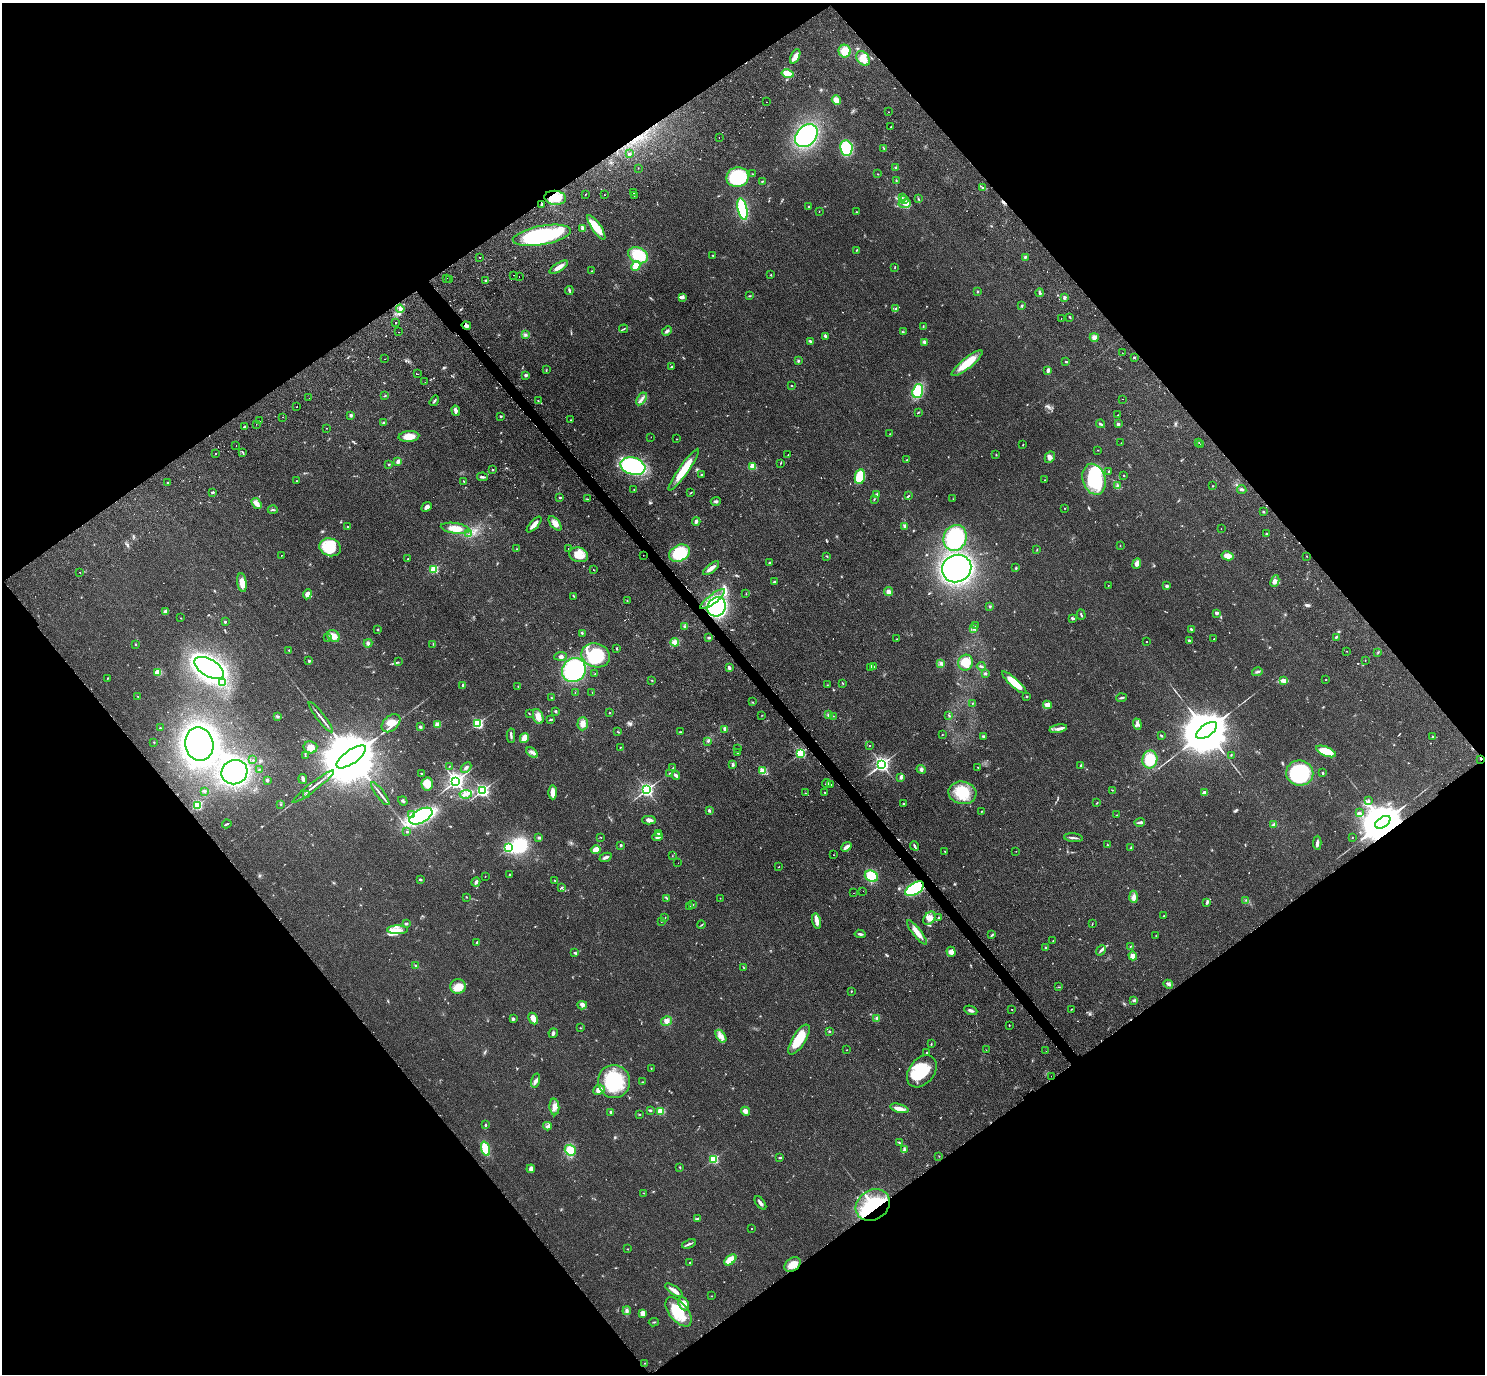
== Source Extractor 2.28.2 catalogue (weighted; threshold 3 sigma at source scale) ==
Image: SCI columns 192-6122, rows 463-5947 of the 6271 x 6268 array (HDU 1 of 3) = the unmasked area's bounding box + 8 px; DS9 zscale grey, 4 x 4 block average (1 PNG px = mean of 4 x 4 image px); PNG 1487 x 1376 px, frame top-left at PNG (2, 3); each listed source drawn as its Kron ellipse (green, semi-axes under 4 px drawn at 4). Shown black and unused: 50% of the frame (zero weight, under 2 of 3 exposures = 11% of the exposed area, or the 3 px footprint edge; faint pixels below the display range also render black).
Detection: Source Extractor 2.28.2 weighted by HDU 2 'WHT'. Background 0.0948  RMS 0.0088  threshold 0.0396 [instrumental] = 3 sigma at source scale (4.5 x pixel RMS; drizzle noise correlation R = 1.50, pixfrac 1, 0.05/0.05 arcsec/px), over >= 5 px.
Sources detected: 694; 10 too faint to see at this stretch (4 x 4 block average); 3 inside a brighter object's white glare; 16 cosmic-ray / hot-pixel residue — neither listed nor drawn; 9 coinciding with a brighter row at this scale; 30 inside a brighter listed object's ellipse — not listed separately; of the other 626, all 500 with FLUX_AUTO >= 1.67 (the completeness limit of this list) listed and drawn (126 fainter detections not listed), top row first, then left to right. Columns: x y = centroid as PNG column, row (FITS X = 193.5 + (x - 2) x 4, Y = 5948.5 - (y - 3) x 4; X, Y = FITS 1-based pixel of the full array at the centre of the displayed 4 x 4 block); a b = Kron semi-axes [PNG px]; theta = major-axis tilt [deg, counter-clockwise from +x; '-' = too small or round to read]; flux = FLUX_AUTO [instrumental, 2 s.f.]
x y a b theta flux
845 51 6 6 - 66
795 56 8 3 64 24
863 58 8 6 -54 50
787 74 6 4 -13 61
836 100 5 4 - 33
766 102 2 2 - 2.9
888 112 2 2 - 7.3
891 127 2 2 - 2.2
806 136 13 9 47 620
719 138 2 2 - 2.6
846 148 7 6 - 200
884 148 2 2 - 2.4
629 154 2 2 - 11
638 168 2 2 - 1.9
896 168 3 2 - 6.4
752 174 3 2 - 2.2
877 174 2 2 - 2.1
738 177 11 9 11 310
762 181 2 2 - 2.7
896 181 2 2 - 3.1
983 188 2 2 - 2.6
634 193 2 2 - 2.5
585 194 2 2 - 2.2
604 195 2 2 - 2.6
635 195 2 2 - 1.9
555 198 11 7 -7 140
902 198 3 2 - 4.5
918 199 3 2 - 4.5
905 200 3 2 - 5.5
542 204 3 2 - 6.4
905 204 6 4 8 22
809 206 2 2 - 3.4
742 209 11 4 -77 350
819 211 2 2 - 1.8
856 212 2 2 - 3.2
596 227 14 4 -56 96
583 228 2 2 - 83
542 235 29 9 10 650
856 250 2 2 - 3.5
638 255 10 7 -25 190
713 255 2 2 - 2.6
1025 257 2 2 - 8.8
480 258 2 2 - 2.2
636 266 5 4 - 69
559 267 10 3 34 40
895 267 2 2 - 2.4
592 271 2 2 - 2.8
513 275 2 2 - 1.8
771 275 2 2 - 2.7
519 276 2 2 - 1.8
447 278 2 2 - 1.9
450 280 2 2 - 2.2
486 280 2 2 - 16
569 290 4 2 - 8.6
977 291 2 2 - 4.7
1040 293 4 2 - 12
749 296 4 2 - 4.1
682 297 4 3 - 14
1064 297 3 2 - 5.4
1022 306 3 2 - 5.1
400 309 4 3 - 14
895 309 3 2 - 6.1
1070 317 3 2 - 5.2
1061 318 2 2 - 2.3
396 323 2 2 - 3.3
466 325 4 3 - 15
923 326 3 2 - 3.9
624 329 4 2 - 5.3
667 331 5 3 - 11
399 332 2 2 - 3.8
903 332 2 2 - 3.2
525 335 3 2 - 6.6
825 336 4 2 - 10
1094 337 4 4 - 24
810 341 4 2 - 11
924 342 4 3 - 11
1122 353 2 2 - 3.4
1134 357 2 2 - 4.6
385 359 2 2 - 2.6
798 361 3 2 - 4.6
1066 361 3 2 - 4.3
967 363 19 5 39 130
672 367 3 2 - 7.9
546 370 3 2 - 3
1048 370 3 2 - 14
418 374 2 2 - 4.6
526 375 3 2 - 9.4
425 382 2 2 - 1.7
791 386 2 2 - 2.9
918 391 7 5 71 210
385 396 2 2 - 3.7
309 398 2 2 - 1.9
641 399 7 2 58 13
1123 399 2 2 - 3.1
538 400 3 2 - 1.9
434 401 5 2 - 8.2
296 407 2 2 - 3.8
456 411 5 3 - 12
918 412 3 2 - 3.5
351 415 2 2 - 29
1118 415 2 2 - 2.7
501 416 2 2 - 6.1
283 417 2 2 - 2.2
571 420 2 2 - 1.9
260 421 2 2 - 3.5
384 422 3 3 - 6
256 424 2 2 - 3.9
1101 424 4 2 - 6.6
1118 424 2 2 - 33
244 427 3 2 - 8.7
327 428 2 2 - 2.7
890 434 3 2 - 3.4
409 436 10 5 4 66
651 437 2 2 - 12
677 439 2 2 - 1.8
1199 442 2 2 - 2.6
1121 443 2 2 - 2.4
1200 444 2 2 - 1.9
236 445 2 2 - 1.7
1023 445 2 2 - 2.4
1098 450 2 2 - 2.2
243 452 2 2 - 2.6
216 453 2 2 - 3
788 455 2 2 - 1.7
996 455 2 2 - 3.4
1050 457 6 5 - 18
907 460 3 2 - 2.8
398 461 4 3 - 18
780 463 2 2 - 2.5
389 464 2 2 - 5.6
633 466 13 8 -16 630
753 466 2 2 - 200
492 469 2 2 - 2.7
684 470 25 5 55 130
1109 471 2 2 - 5.6
701 474 2 2 - 4.6
1124 475 2 2 - 2.3
482 477 5 2 - 11
860 477 7 5 79 180
1094 479 16 11 -73 390
1045 480 2 2 - 2.3
297 481 2 2 - 2.3
464 481 3 2 - 2.4
168 483 3 2 - 4.7
1117 485 3 2 - 3.3
1212 486 2 2 - 3
634 489 2 2 - 2.8
1242 489 4 2 - 9.1
212 492 3 2 - 6.7
690 493 2 2 - 3.3
877 495 4 2 - 6.1
908 496 4 2 - 5.3
560 498 3 2 - 5.1
587 499 3 2 - 3.6
874 499 2 2 - 3.2
953 499 2 2 - 1.8
716 501 5 3 - 10
257 503 6 4 -57 34
427 507 5 3 - 16
1064 508 2 2 - 1.7
273 510 5 2 - 6.6
1263 512 2 2 - 6.5
696 521 4 3 - 12
555 523 8 4 -50 34
534 524 10 3 48 42
348 526 2 2 - 2.4
905 526 4 3 - 10
455 528 14 5 -8 69
1221 528 2 2 - 2
1266 533 3 2 - 4.1
468 534 2 2 - 2.9
955 538 13 11 67 430
1120 545 2 2 - 1.7
330 547 11 8 -17 170
516 549 3 2 - 2.8
569 549 2 2 - 2.7
1037 549 2 2 - 3.3
680 553 11 8 27 230
282 555 2 2 - 1.8
579 555 9 7 -19 78
643 555 2 2 - 15
827 556 2 2 - 2.7
1227 556 6 3 -13 49
1307 556 2 2 - 2.4
408 558 4 2 - 3.5
769 563 3 3 - 5.3
1137 563 5 3 - 28
711 568 10 3 37 30
957 568 15 13 23 1700
1016 568 3 2 - 4.8
434 569 2 2 - 390
593 569 2 2 - 4.5
80 572 2 2 - 1.9
1275 581 6 4 63 17
775 582 4 2 - 8.5
242 583 9 4 -82 49
1108 586 2 2 - 1.8
1167 586 3 3 - 8.1
888 592 4 4 - 19
307 594 5 4 - 30
746 594 2 2 - 1.8
574 596 3 2 - 4.5
713 599 15 4 37 60
627 601 3 2 - 3.4
990 606 2 2 - 3.5
717 607 10 8 54 610
166 612 4 3 - 25
1216 613 4 2 - 8.8
1081 615 5 2 - 5
181 618 2 2 - 2.5
1072 619 3 2 - 6.1
225 622 3 2 - 4.5
685 626 3 3 - 7.2
975 626 3 2 - 4
378 629 2 2 - 3.9
974 629 4 3 - 12
1191 630 3 2 - 5.2
582 633 2 2 - 3.5
334 636 7 5 -44 37
1336 637 3 2 - 5.7
328 638 2 2 - 2.1
709 638 4 2 - 7.4
897 639 2 2 - 2.4
1213 639 3 2 - 2.5
1189 640 3 2 - 7.9
675 642 4 3 - 60
1146 642 2 2 - 2.5
368 643 4 3 - 9.5
135 644 2 2 - 3.7
433 644 2 2 - 1.7
617 649 3 2 - 4
289 650 3 2 - 3.3
1347 651 2 2 - 2.1
1378 652 2 2 - 4.3
596 655 14 12 -18 270
561 656 6 3 5 12
309 661 2 2 - 23
1365 661 2 2 - 2.4
398 662 2 2 - 1.8
965 663 8 7 - 65
940 664 3 2 - 6.7
874 666 2 2 - 1.8
981 666 4 2 - 5.9
209 668 16 8 -31 1700
729 668 3 2 - 14
871 668 3 2 - 5.9
574 670 12 11 - 500
158 672 4 4 - 45
1257 672 5 2 - 9.9
595 674 2 2 - 2.7
985 674 2 2 - 4.1
107 678 2 2 - 3.1
1326 680 2 2 - 2
652 681 3 2 - 2.3
1283 681 4 3 - 14
223 683 2 2 - 37
843 683 2 2 - 2.4
1014 683 16 4 -42 120
827 685 2 2 - 2.6
463 686 3 2 - 4.8
518 686 2 2 - 3.1
575 692 2 2 - 2
592 692 2 2 - 1.7
138 697 2 2 - 1.8
1027 697 2 2 - 5.8
551 698 2 2 - 3.8
1121 698 5 2 - 7.7
752 702 2 2 - 3.3
973 703 2 2 - 2.2
1047 705 4 3 - 38
555 711 3 2 - 5.1
529 713 3 2 - 2.8
609 713 2 2 - 7.4
762 715 2 2 - 2.1
828 715 3 2 - 5.4
949 715 3 2 - 4
278 716 4 2 - 6.4
538 716 8 5 -70 41
833 716 2 2 - 1.7
321 717 19 2 -52 20
550 720 4 2 - 4.6
391 723 11 7 43 78
478 724 2 2 - 700
583 724 7 5 89 33
1137 724 6 3 -70 12
438 725 2 2 - 180
420 727 2 2 - 35
160 728 2 2 - 9.3
725 729 3 3 - 15
1058 729 9 3 11 21
1207 730 12 6 35 42000
618 732 3 2 - 2.8
680 732 3 2 - 3.9
942 735 2 2 - 2.7
511 736 7 2 -87 10
983 736 3 2 - 6.6
1161 736 3 2 - 5.1
1433 736 2 2 - 5.2
524 738 5 3 - 68
708 741 3 2 - 5.3
154 742 3 2 - 2.3
199 744 17 14 -78 2000
870 746 2 2 - 2.6
310 747 7 6 - 27
620 747 2 2 - 3
737 749 2 2 - 2.7
1326 751 10 4 -22 100
532 752 6 3 -37 15
737 753 2 2 - 4.3
800 753 2 2 - 670
1231 755 2 2 - 2.8
305 756 2 2 - 2.2
351 757 17 6 35 86000
1150 759 9 7 80 180
1481 759 2 2 - 4.6
253 760 2 2 - 3.6
882 764 3 2 - 2000
733 765 3 3 - 7.7
1081 765 3 2 - 4.9
449 766 2 2 - 2.3
466 767 6 2 47 9.8
978 767 3 2 - 2.4
673 768 2 2 - 3.8
259 769 2 2 - 2.1
921 769 4 3 - 12
763 771 2 2 - 300
234 772 13 12 - 710
670 773 2 2 - 4.8
1300 773 13 12 - 450
1323 773 2 2 - 15
422 774 2 2 - 7.1
676 775 4 2 - 12
901 777 4 3 - 10
303 779 5 2 - 13
267 780 2 2 - 17
456 781 3 3 - 3000
827 783 4 3 - 11
427 784 6 5 - 68
830 785 2 2 - 23
313 787 26 2 37 29
482 790 2 2 - 1400
647 790 2 2 - 1600
1112 790 2 2 - 2.5
204 791 3 2 - 4.7
553 792 7 3 -88 53
824 792 2 2 - 5.3
806 793 2 2 - 1.9
962 793 14 11 -12 160
1204 793 2 2 - 76
380 794 14 2 -52 19
466 794 6 4 8 21
307 795 3 2 - 4
1368 800 4 2 - 5.1
403 801 5 2 - 6.9
1097 803 3 2 - 4
280 804 2 2 - 2.3
904 804 3 2 - 6.4
197 805 2 2 - 580
709 810 2 2 - 14
981 811 2 2 - 2
1359 813 4 3 - 8.8
411 814 3 2 - 7.3
1117 815 3 2 - 2.4
421 816 12 6 29 730
649 820 7 3 1 22
1140 822 5 2 - 13
1383 822 8 5 34 26000
227 824 5 2 - 5.2
1274 825 2 2 - 74
407 832 2 2 - 4.2
658 834 4 2 - 9.8
601 837 2 2 - 1.7
658 837 5 2 - 17
1352 837 2 2 - 1.9
539 838 3 2 - 4.9
1073 838 9 2 -6 12
1317 843 7 3 88 14
621 845 2 2 - 20
1108 845 3 2 - 2.8
914 846 5 2 - 8.3
846 847 6 2 39 34
1131 847 3 2 - 3.7
508 848 2 2 - 570
596 850 5 3 - 58
945 851 2 2 - 1.8
1016 851 2 2 - 2.2
834 855 2 2 - 2.9
672 856 2 2 - 1.7
606 857 6 2 23 18
678 863 2 2 - 2.1
779 867 2 2 - 2.5
509 875 3 2 - 4
485 876 2 2 - 1.7
871 876 7 5 -25 160
420 880 2 2 - 7.9
555 880 2 2 - 2.5
476 882 5 2 - 12
562 887 2 2 - 4.8
915 889 10 5 33 410
863 891 2 2 - 1.7
853 893 2 2 - 2
466 897 2 2 - 1.9
1134 897 6 4 -86 19
667 898 2 2 - 2.5
720 898 2 2 - 1.9
1246 900 2 2 - 3
1207 903 3 2 - 5
692 905 2 2 - 3.2
690 907 3 2 - 3.9
1163 916 2 2 - 5.7
665 918 2 2 - 2.1
929 918 7 5 55 28
939 918 2 2 - 7.2
816 921 8 4 -77 29
661 922 2 2 - 2.3
406 924 3 3 - 5.6
1092 924 2 2 - 2.9
701 925 4 2 - 4.3
398 930 10 4 0 37
917 932 15 3 -52 55
860 934 5 2 - 11
992 935 3 2 - 6.2
1156 936 2 2 - 2.1
1053 941 2 2 - 2.1
477 942 3 2 - 3.2
1130 947 2 2 - 2.5
1046 948 2 2 - 20
1101 950 6 2 47 9.3
575 952 3 2 - 6.4
951 952 5 4 - 26
1133 956 4 3 - 38
416 966 3 2 - 4.9
743 967 3 2 - 2.7
1168 984 5 3 - 13
458 986 8 7 - 57
1058 987 2 2 - 2.7
851 991 2 2 - 3.5
1134 1001 4 2 - 6.7
582 1005 5 2 - 9.4
1012 1009 2 2 - 2.3
1071 1009 2 2 - 2.3
971 1010 7 3 -22 13
877 1018 3 3 - 7.9
513 1019 3 3 - 8.9
533 1019 6 3 -62 48
666 1021 6 4 30 21
1009 1025 2 2 - 3.1
580 1028 2 2 - 2
829 1031 2 2 - 6.9
553 1033 5 3 - 9.6
721 1036 7 3 -55 23
799 1039 17 6 58 140
931 1044 3 2 - 3.2
847 1050 2 2 - 1.8
986 1050 2 2 - 2.5
1046 1051 2 2 - 2
927 1053 2 2 - 14
651 1068 2 2 - 2.2
922 1071 18 12 51 220
1051 1076 2 2 - 5.3
536 1081 7 4 73 17
614 1081 16 16 - 330
642 1082 2 2 - 2.9
599 1090 6 4 24 33
554 1107 8 5 -86 32
899 1108 9 3 -16 33
650 1110 3 2 - 7.5
661 1111 2 2 - 330
745 1111 5 3 - 23
611 1112 2 2 - 33
640 1114 2 2 - 1.9
485 1125 4 2 - 5.5
547 1126 4 3 - 9.8
899 1143 3 2 - 3.8
486 1149 7 4 -71 100
570 1150 5 5 - 83
904 1150 3 3 - 6.1
939 1156 2 2 - 1.8
780 1158 3 2 - 6.4
713 1159 2 2 - 540
680 1167 2 2 - 2.9
531 1169 4 3 - 22
644 1193 2 2 - 2
760 1203 8 3 -52 15
873 1205 18 15 35 390
698 1218 4 2 - 6.6
752 1229 2 2 - 3.6
689 1244 7 2 20 10
627 1249 3 2 - 1.9
730 1260 7 4 40 82
690 1262 2 2 - 3
792 1264 9 6 35 52
674 1290 10 3 -33 30
711 1296 2 2 - 2.1
684 1304 7 5 -66 31
627 1311 4 3 - 11
679 1312 17 9 -51 170
643 1313 4 3 - 28
654 1322 5 2 - 4.5
645 1363 2 2 - 2.3
Overlapping masked pixels (flux is a lower limit): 7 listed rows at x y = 555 198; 466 325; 1481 759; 1383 822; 915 889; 873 1205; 792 1264
Diffuse or blended objects may show on this block-average render without a row.